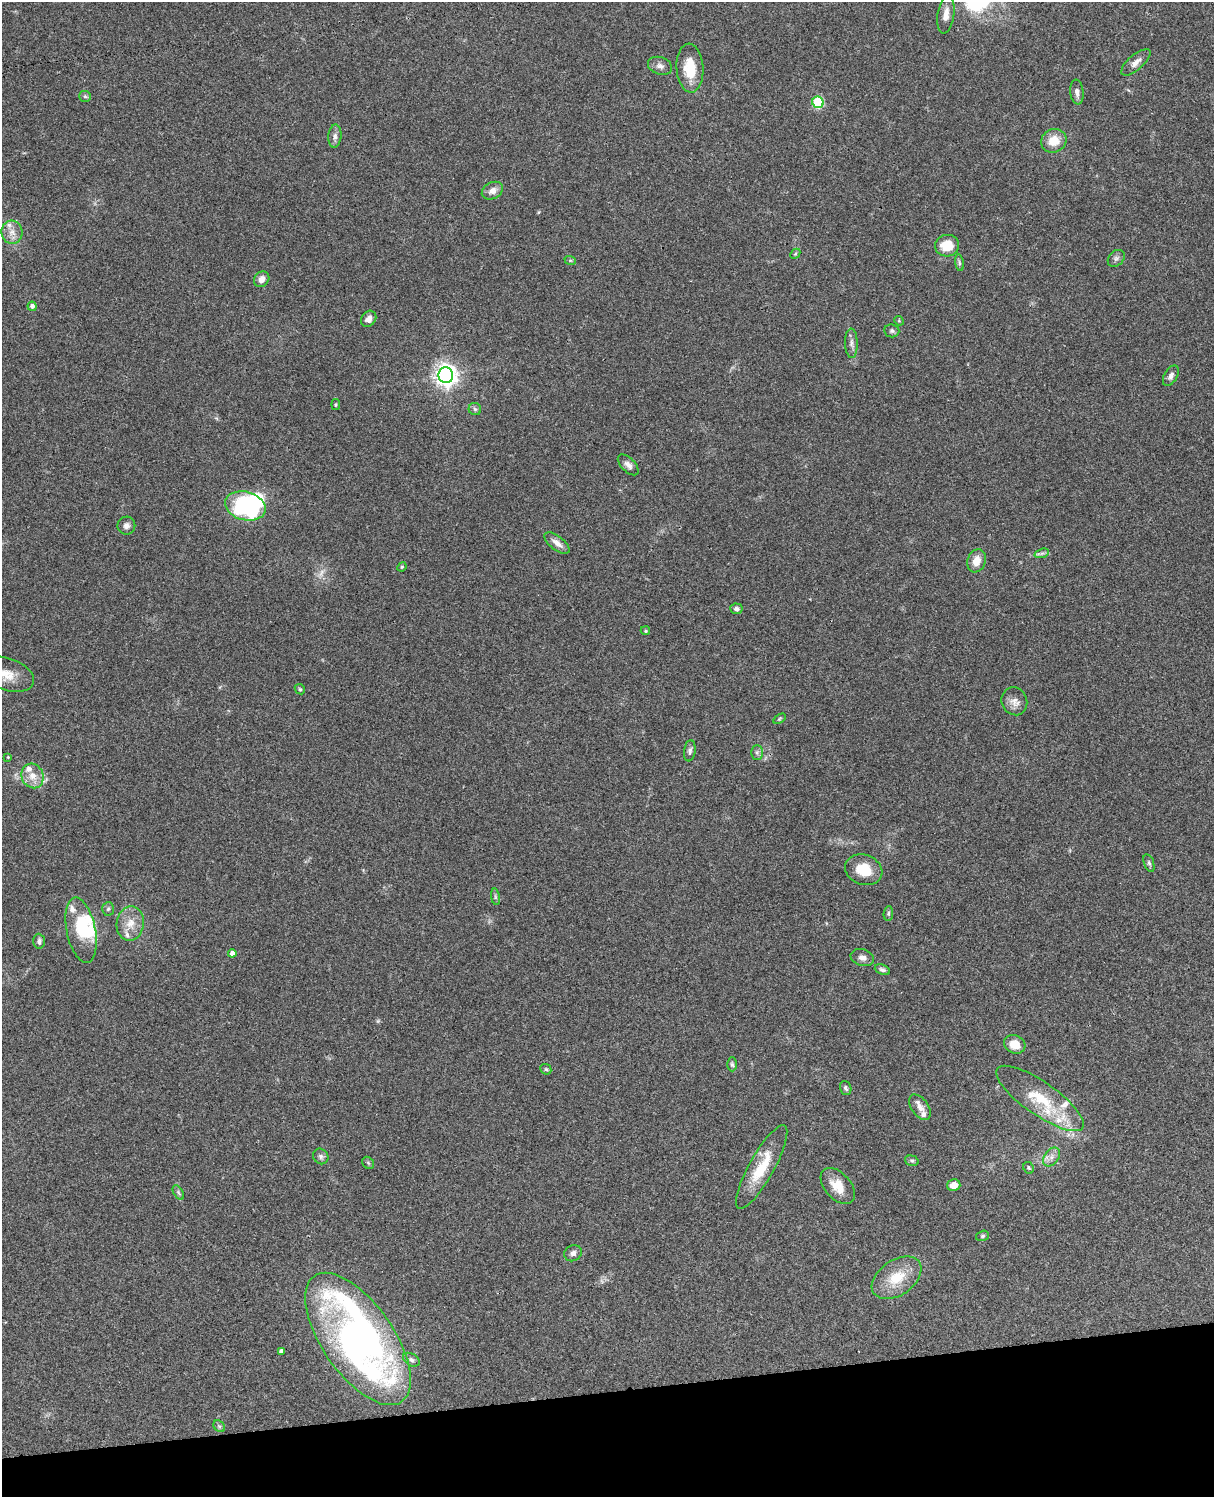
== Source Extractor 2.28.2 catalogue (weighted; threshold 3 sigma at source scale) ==
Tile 10 of 4 x 3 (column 2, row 3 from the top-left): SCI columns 1333-2544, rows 278-1772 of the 5085 x 4926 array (HDU 1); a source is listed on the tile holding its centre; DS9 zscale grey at full resolution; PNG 1216 x 1499 px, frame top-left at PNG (2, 2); each listed source drawn as its Kron ellipse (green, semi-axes under 4 px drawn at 4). Shown black and unused: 7% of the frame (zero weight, under 3 of 4 exposures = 6% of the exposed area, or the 3 px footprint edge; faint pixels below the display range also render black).
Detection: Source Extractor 2.28.2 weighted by HDU 2 'WHT'; one run over the whole footprint, this tile lists its part. Background 0.107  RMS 0.0065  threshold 0.0291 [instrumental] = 3 sigma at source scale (4.5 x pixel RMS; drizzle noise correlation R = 1.50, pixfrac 1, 0.05/0.05 arcsec/px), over >= 5 px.
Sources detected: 89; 1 too faint to see at this stretch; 3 inside a brighter object's white glare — neither listed nor drawn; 9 inside a brighter listed object's ellipse — not listed separately; the other 76 listed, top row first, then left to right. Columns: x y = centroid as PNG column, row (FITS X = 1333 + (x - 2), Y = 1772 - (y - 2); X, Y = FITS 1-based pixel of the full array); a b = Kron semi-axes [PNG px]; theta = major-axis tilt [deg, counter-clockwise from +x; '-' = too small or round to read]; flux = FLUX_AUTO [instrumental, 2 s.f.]
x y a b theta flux
946 14 19 8 82 5.3
1136 62 18 7 41 4.2
660 66 12 8 -20 3.1
690 68 24 13 -86 16
1077 92 12 6 -84 2.9
85 96 6 5 - 1.2
818 102 6 5 - 45
335 136 11 6 85 2.8
1054 141 13 11 26 10
492 191 11 8 27 4.3
12 232 12 10 -85 5.1
947 246 12 11 - 13
795 254 6 4 45 0.81
1116 258 9 7 46 2.1
570 260 6 4 -19 0.71
959 263 8 4 -81 1.1
262 279 8 7 - 4
32 306 4 4 - 2.3
369 319 9 7 52 3.3
899 321 5 4 - 0.67
892 331 7 6 - 1.5
851 343 15 6 -88 2.9
446 375 8 7 - 470
1171 376 11 6 60 2.7
336 404 5 3 - 0.71
475 409 6 6 - 1.4
628 465 13 6 -45 3.1
245 506 21 14 -14 100
126 526 9 9 - 2.8
557 543 15 7 -38 4.4
1042 553 7 4 18 1.6
977 561 12 9 71 7.5
402 567 5 4 - 0.69
736 609 6 5 - 1.9
645 631 5 4 - 0.91
6 674 29 16 -19 14
300 689 6 4 -43 0.93
1014 701 14 12 -66 4.9
779 719 7 4 32 0.83
690 751 10 5 82 2
757 752 7 6 - 1.7
8 757 4 4 - 0.57
32 776 12 11 - 7.4
1149 863 9 5 -71 1.4
864 870 19 15 -20 14
495 897 8 4 -82 1.2
108 909 7 6 - 1.2
888 914 7 4 84 1.2
130 923 17 13 80 8.9
81 930 33 14 -78 20
39 941 7 6 - 2.3
232 953 4 4 - 3.2
862 957 12 8 -16 3.1
882 970 8 5 -21 1.6
1015 1044 11 9 -26 9.4
732 1064 7 4 -88 1.2
546 1069 6 5 - 0.99
846 1088 7 5 -71 1.4
1040 1098 52 16 -35 29
920 1107 14 8 -55 4.4
321 1156 8 7 - 2
1051 1157 10 7 53 3.5
912 1161 7 5 -16 1
368 1163 7 5 -46 1.1
762 1167 47 12 61 22
1028 1168 6 5 - 0.92
954 1185 7 6 - 6.4
838 1186 21 13 -48 11
178 1192 8 4 -60 1.3
982 1236 6 5 - 1.1
573 1253 9 7 31 2.6
897 1278 27 17 34 19
358 1339 77 35 -55 320
281 1351 4 4 - 2.2
411 1360 9 6 -31 1.8
219 1426 6 5 - 1.2
Isophote crosses this tile's border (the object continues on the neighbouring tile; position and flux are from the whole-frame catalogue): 1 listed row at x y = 6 674